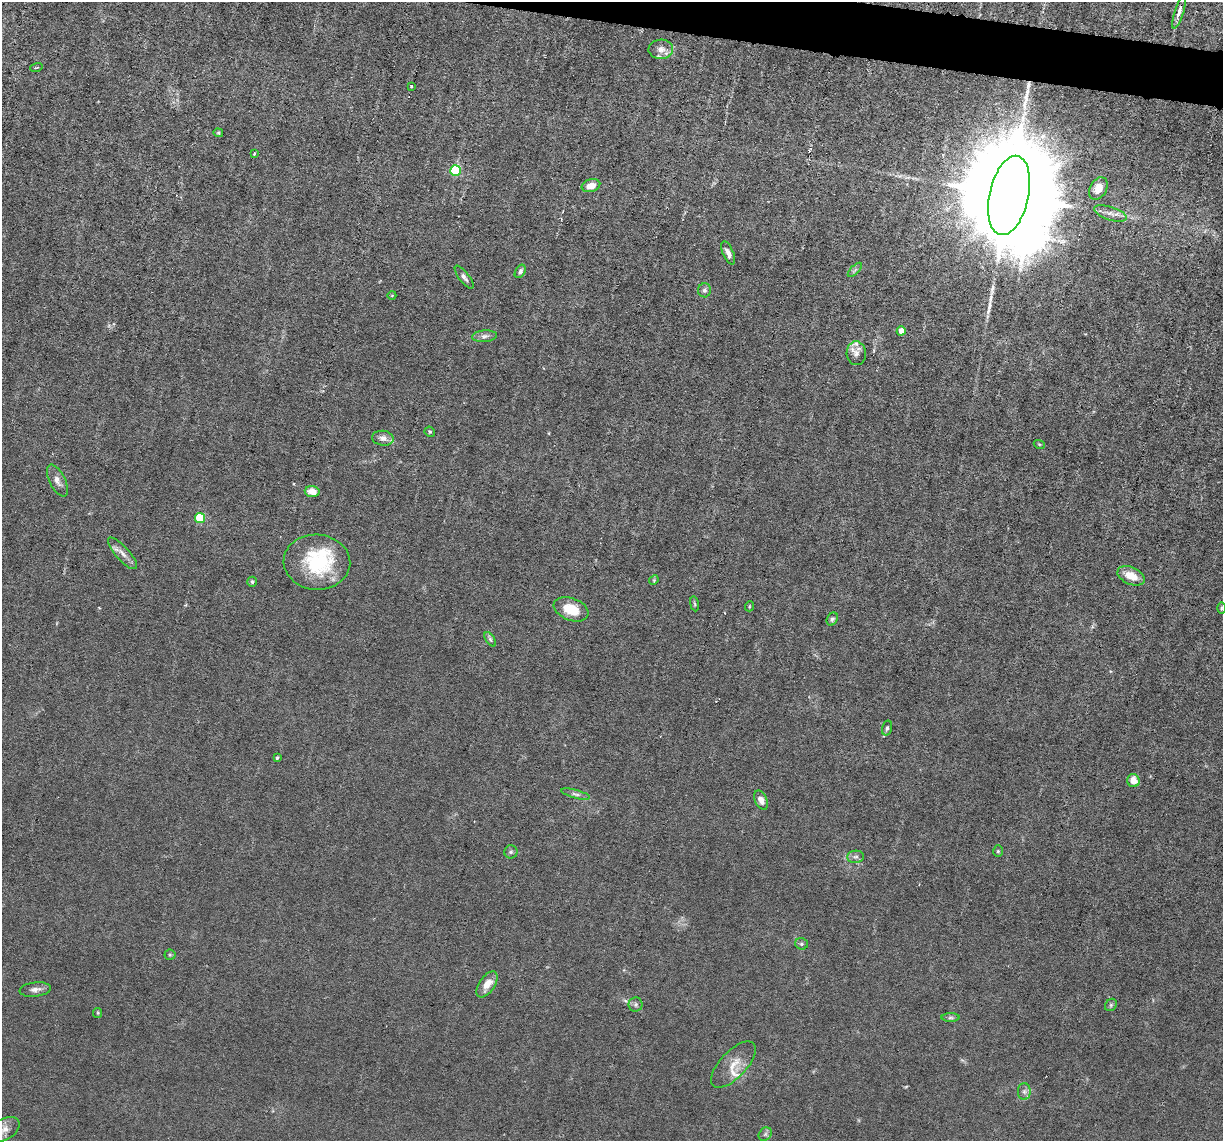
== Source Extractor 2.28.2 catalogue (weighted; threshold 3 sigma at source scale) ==
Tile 10 of 4 x 4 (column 2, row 3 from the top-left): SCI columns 1222-2442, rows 1375-2513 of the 4883 x 4908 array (HDU 1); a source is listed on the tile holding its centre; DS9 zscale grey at full resolution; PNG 1225 x 1143 px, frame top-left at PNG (2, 2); each listed source drawn as its Kron ellipse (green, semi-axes under 4 px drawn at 4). Shown black and unused: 2% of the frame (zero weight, under 3 of 6 exposures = <1% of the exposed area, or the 3 px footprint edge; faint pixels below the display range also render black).
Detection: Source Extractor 2.28.2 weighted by HDU 2 'WHT'; one run over the whole footprint, this tile lists its part. Background 0.0122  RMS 0.0026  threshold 0.0108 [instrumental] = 3 sigma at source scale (4.09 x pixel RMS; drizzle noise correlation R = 1.36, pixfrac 0.8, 0.05/0.05 arcsec/px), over >= 5 px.
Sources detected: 66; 1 inside a brighter object's white glare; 2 long thin detections or spike segments (spike, bleed or trail) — neither listed nor drawn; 6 inside a brighter listed object's ellipse — not listed separately; the other 57 listed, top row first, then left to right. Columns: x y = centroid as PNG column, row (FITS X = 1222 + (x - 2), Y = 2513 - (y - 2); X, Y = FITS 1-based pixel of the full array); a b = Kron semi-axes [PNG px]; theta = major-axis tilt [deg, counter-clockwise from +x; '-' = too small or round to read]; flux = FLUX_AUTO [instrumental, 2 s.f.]
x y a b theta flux
1179 11 18 4 73 1.6
661 49 12 9 2 1.8
36 68 6 3 19 0.29
411 86 3 3 - 0.26
218 133 5 4 - 0.32
254 153 4 2 - 0.28
456 171 5 5 - 21
591 186 9 6 16 2.6
1098 188 12 8 60 2.7
1009 195 40 19 77 12000
1110 213 17 6 -18 1.7
728 253 12 5 -67 1.4
855 270 9 3 45 0.51
520 271 7 5 60 0.72
464 277 14 5 -52 0.94
704 290 7 6 - 0.7
392 295 4 3 - 0.18
901 331 4 4 - 3.1
484 336 12 6 5 0.96
856 353 12 9 -85 1.5
430 432 5 4 - 0.34
383 438 11 7 -7 1.3
1039 444 5 3 - 0.27
57 481 17 8 -63 1.8
312 492 7 5 -7 3
200 518 5 5 - 13
122 553 20 6 -48 1.8
317 562 33 27 -3 18
1131 576 14 8 -24 3.8
654 580 5 4 - 0.28
252 582 5 4 - 0.46
694 604 7 3 -80 0.33
750 606 5 3 - 0.21
1221 608 6 4 89 0.32
571 609 18 11 -21 5.6
832 619 7 5 61 0.56
490 639 8 4 -55 0.49
887 728 7 4 75 0.54
277 758 4 3 - 0.42
1133 781 6 6 - 3.2
575 794 15 4 -15 0.9
761 800 10 6 -63 1.7
998 851 6 5 - 0.4
511 852 7 6 - 0.55
856 857 8 6 2 0.83
801 944 6 5 - 0.55
170 955 5 5 - 0.36
487 984 15 8 55 2.9
35 990 15 7 6 1.5
636 1004 7 7 - 0.66
1111 1005 6 5 - 0.53
98 1013 5 4 - 0.27
950 1018 9 4 0 0.54
733 1065 29 13 46 3.9
1024 1092 8 6 -90 0.84
4 1129 17 10 29 2
765 1134 7 6 - 0.63
Overlapping masked pixels (flux is a lower limit): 1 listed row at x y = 1009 195
Isophote crosses this tile's border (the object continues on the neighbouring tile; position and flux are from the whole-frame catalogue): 1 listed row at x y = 4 1129